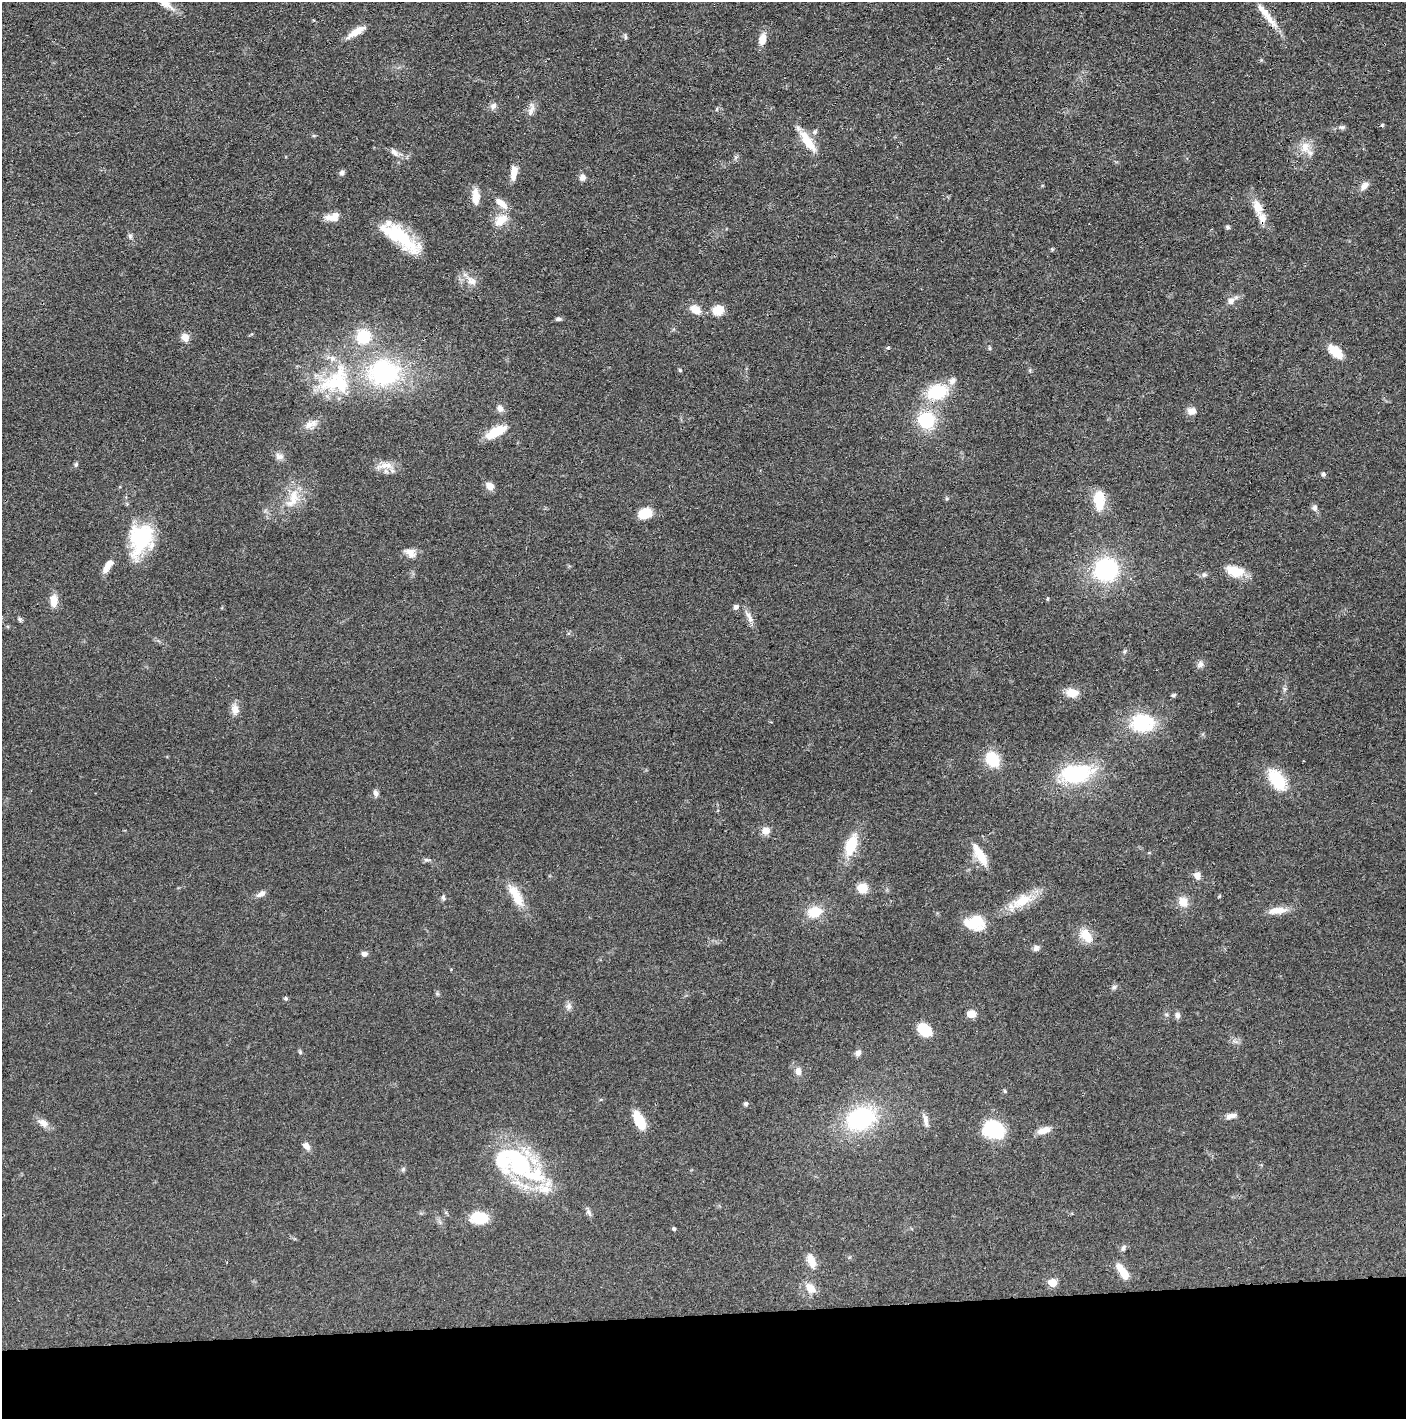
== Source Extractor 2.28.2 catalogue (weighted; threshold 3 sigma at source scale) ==
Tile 8 of 3 x 3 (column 2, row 3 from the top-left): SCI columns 1416-2819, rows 7-1423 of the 4235 x 4264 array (HDU 1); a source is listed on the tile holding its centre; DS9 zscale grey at full resolution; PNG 1408 x 1421 px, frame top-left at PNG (2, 2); no overlay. Shown black and unused: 7% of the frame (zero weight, under 3 of 4 exposures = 1% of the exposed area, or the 3 px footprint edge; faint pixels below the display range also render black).
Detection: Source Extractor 2.28.2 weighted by HDU 2 'WHT'; one run over the whole footprint, this tile lists its part. Background 0.0475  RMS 0.0051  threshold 0.023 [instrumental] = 3 sigma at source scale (4.5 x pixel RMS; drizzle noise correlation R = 1.50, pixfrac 1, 0.05/0.05 arcsec/px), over >= 5 px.
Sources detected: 130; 2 inside a brighter object's white glare — not listed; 8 inside a brighter listed object's ellipse — not listed separately; the other 120 listed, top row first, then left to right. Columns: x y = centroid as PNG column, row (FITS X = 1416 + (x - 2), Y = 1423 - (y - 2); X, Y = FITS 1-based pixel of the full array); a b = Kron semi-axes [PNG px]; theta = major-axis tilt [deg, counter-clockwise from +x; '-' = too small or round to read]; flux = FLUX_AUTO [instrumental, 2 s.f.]
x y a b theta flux
1270 20 31 8 -51 7
356 32 25 7 31 6.2
625 36 10 3 -82 0.82
762 39 12 8 79 5.6
493 106 9 8 - 2.1
531 111 20 6 67 2.8
1382 125 5 4 - 0.66
1342 127 10 5 -1 1.4
815 132 7 5 47 1.1
808 141 36 10 -55 10
1305 147 17 13 -90 6.6
394 152 14 7 -48 2.6
342 173 7 5 43 1.6
514 173 16 7 84 5.5
582 177 8 7 - 2.2
1364 186 12 8 45 3
475 196 21 9 -90 5.8
501 203 22 8 -39 5.1
1258 207 22 11 -68 7.2
335 216 13 9 54 3.9
501 220 19 11 43 7.7
1228 227 7 4 -27 0.83
130 236 8 5 -77 1.1
399 236 53 16 -40 27
471 281 17 10 -29 4.8
1231 301 9 9 - 2.7
695 309 14 10 -30 5.2
718 310 9 8 - 10
558 319 8 5 0 1.1
185 337 9 9 - 3.8
363 337 15 14 - 18
888 348 5 3 - 0.52
989 348 6 4 -71 0.59
1335 352 18 10 -41 9.4
332 358 8 7 - 2.5
680 370 6 3 -71 0.56
383 373 35 30 5 64
335 382 50 24 13 35
937 392 21 14 17 24
500 408 9 8 - 2.3
1191 411 11 9 -7 3.1
926 420 17 17 - 25
311 424 19 9 24 4.3
496 431 26 10 30 11
279 456 12 9 -14 2.5
76 464 6 5 - 0.92
386 465 19 8 -1 5.4
1323 474 5 5 - 1.1
490 486 10 8 -41 3.7
293 499 29 13 69 11
1099 500 21 10 -87 14
1315 508 9 7 -87 1.6
645 513 10 8 19 14
141 539 37 26 71 35
410 553 15 10 -33 4
108 566 17 6 56 5.4
1106 570 19 18 - 58
1235 571 21 12 -15 10
1204 575 7 6 - 1.2
1048 599 5 3 - 0.51
54 601 13 8 90 6.1
736 607 8 6 44 1.5
20 619 7 5 -22 0.91
750 619 11 7 -70 2.7
1200 664 10 8 50 2
1285 689 7 4 -89 1
1072 693 13 9 -5 6.7
1174 695 6 4 21 0.77
235 709 14 10 -80 3.7
1142 723 26 20 -4 28
992 759 12 9 -55 21
1076 774 28 16 5 46
1277 780 28 15 -56 18
376 793 9 6 -72 1.7
765 831 9 8 - 3.9
851 845 26 12 71 15
980 855 28 9 -59 9.1
427 860 11 4 -8 1.1
1197 876 11 8 -73 2.6
862 888 10 9 - 7.8
261 894 11 6 30 2.7
516 896 32 11 -61 10
443 898 7 5 -70 0.93
1022 901 32 15 33 13
1183 902 12 11 - 5.6
1278 910 24 8 6 5.9
815 912 13 10 16 12
975 923 22 15 -4 14
1086 936 20 11 -57 7.9
1036 948 8 7 - 1.7
364 954 7 6 - 1.7
1114 987 7 5 46 1.1
286 999 5 5 - 0.88
568 1006 9 8 - 1.9
971 1014 8 7 - 4.9
1177 1015 9 7 -74 1.6
924 1030 16 11 -39 12
300 1052 6 4 -47 0.68
858 1053 8 7 - 2
798 1071 10 8 -77 2.9
1005 1091 5 4 - 0.62
746 1104 6 5 - 1.1
1231 1116 14 6 11 2.6
861 1119 26 19 20 55
926 1120 17 6 -79 2.7
639 1121 18 8 -64 16
43 1123 16 9 -32 3.7
994 1130 19 15 -18 33
1044 1130 16 7 16 4.8
306 1146 9 7 -46 2.9
516 1162 51 30 -22 68
403 1169 7 4 46 0.85
588 1212 10 5 -61 1.5
479 1218 14 9 1 19
674 1229 5 4 - 0.7
1123 1248 9 5 61 1.4
811 1261 16 9 -68 5.9
1123 1272 18 7 -56 10
1052 1282 6 5 - 11
810 1288 18 12 -47 5.3